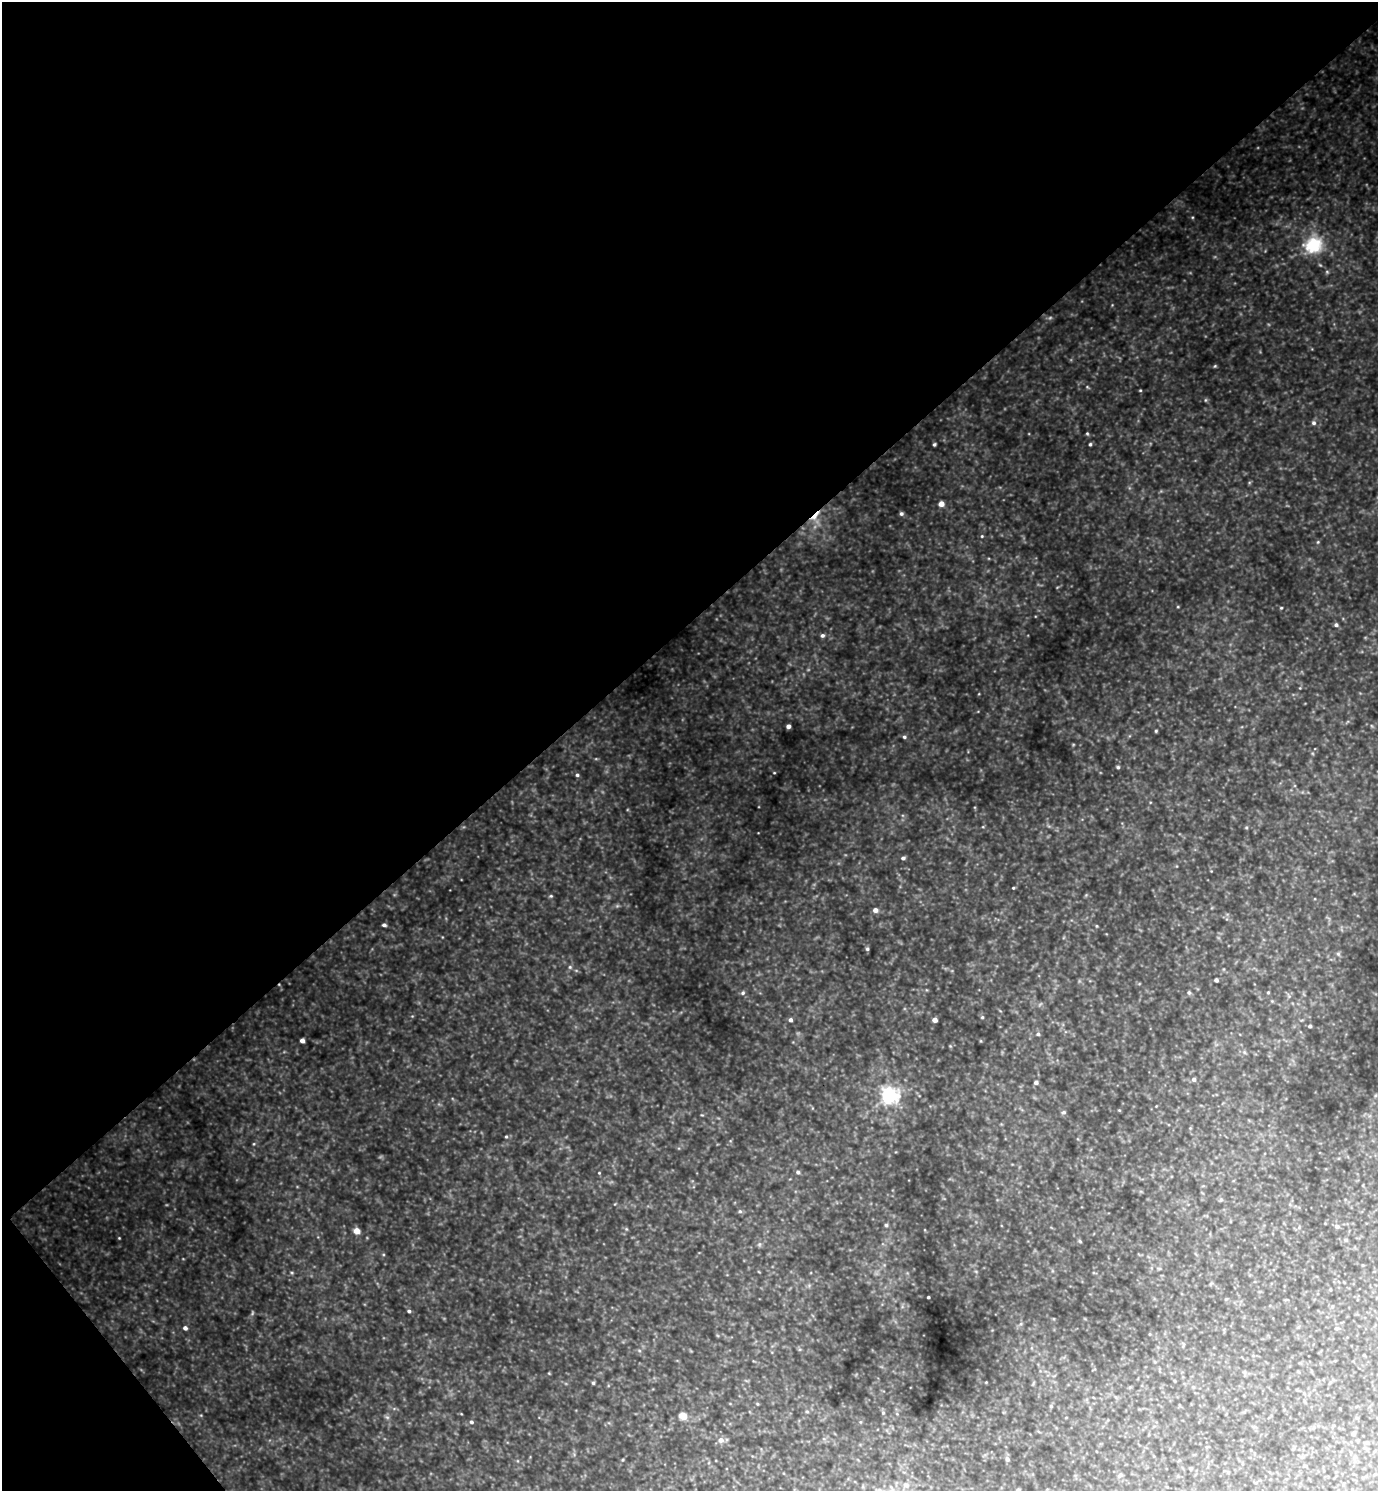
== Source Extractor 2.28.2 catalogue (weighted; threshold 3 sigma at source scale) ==
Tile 5 of 4 x 4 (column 1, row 2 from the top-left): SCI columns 160-1535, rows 2984-4472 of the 5961 x 5964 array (HDU 1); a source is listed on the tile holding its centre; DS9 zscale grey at full resolution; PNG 1380 x 1493 px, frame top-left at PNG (2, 2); no overlay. Shown black and unused: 43% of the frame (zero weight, under 3 of 4 exposures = <1% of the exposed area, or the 3 px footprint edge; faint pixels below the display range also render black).
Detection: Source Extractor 2.28.2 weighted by HDU 2 'WHT'; one run over the whole footprint, this tile lists its part. Background 0.966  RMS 0.096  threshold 0.433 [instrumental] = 3 sigma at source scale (4.5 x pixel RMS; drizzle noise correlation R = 1.50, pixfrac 1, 0.05/0.05 arcsec/px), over >= 5 px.
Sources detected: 87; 3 too faint to see at this stretch — not listed; the other 84 listed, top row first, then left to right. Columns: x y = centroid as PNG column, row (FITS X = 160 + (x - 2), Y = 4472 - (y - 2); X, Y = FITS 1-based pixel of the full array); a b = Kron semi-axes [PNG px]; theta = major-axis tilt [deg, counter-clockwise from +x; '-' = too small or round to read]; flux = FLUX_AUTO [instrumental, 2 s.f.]
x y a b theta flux
1313 245 23 20 34 480
1327 272 5 5 - 15
1215 366 5 4 - 11
1087 387 5 4 - 12
1140 390 4 3 - 9.6
1205 400 6 4 90 11
1314 423 6 6 - 27
1087 434 5 4 - 13
934 444 3 3 - 16
1090 444 4 4 - 17
941 504 5 4 - 86
901 514 5 5 - 23
815 516 21 6 47 98
982 536 4 4 - 11
1318 542 5 4 - 12
1178 607 5 3 - 8.6
1281 608 3 3 - 10
1336 625 5 4 - 24
822 635 5 5 - 26
788 726 4 4 - 42
1156 731 4 3 - 11
904 737 5 5 - 20
1118 767 4 4 - 16
774 773 4 3 - 7.7
577 775 4 4 - 19
1246 827 4 4 - 11
903 858 4 4 - 27
1013 888 3 3 - 9.6
551 896 5 4 - 13
875 910 5 5 - 51
384 925 4 4 - 24
1096 926 5 3 - 9.2
867 949 5 4 - 18
1338 954 6 5 - 19
570 967 6 6 - 19
1216 980 4 4 - 28
1268 992 4 4 - 9.6
743 993 6 5 - 21
1189 993 6 5 - 18
1289 996 7 4 -71 16
982 1017 5 4 - 12
790 1020 5 4 - 27
935 1020 4 4 - 60
1310 1026 4 3 - 21
1038 1034 5 5 - 18
302 1041 4 4 - 51
1244 1052 6 4 -46 18
1194 1079 6 5 - 29
1036 1082 4 4 - 31
889 1095 8 7 - 3500
1119 1110 4 3 - 8.3
1064 1112 5 5 - 22
506 1137 4 4 - 12
254 1144 5 3 - 9.7
798 1172 4 4 - 20
599 1173 4 4 - 8.6
1221 1199 6 5 - 17
740 1211 5 5 - 16
886 1225 5 5 - 15
1337 1226 5 5 - 32
626 1229 5 5 - 13
357 1231 5 5 - 110
119 1238 3 3 - 7.8
1345 1240 6 4 -21 14
1080 1241 5 4 - 12
292 1273 5 3 - 10
928 1297 3 3 - 14
409 1311 4 4 - 19
185 1328 4 4 - 37
1336 1328 6 3 -18 10
639 1350 6 4 -20 13
549 1373 4 4 - 8.1
593 1383 4 3 - 16
1051 1406 5 4 - 13
807 1411 5 5 - 14
883 1413 6 5 - 15
682 1416 5 5 - 200
387 1417 7 4 -44 20
471 1422 5 5 - 22
1314 1427 6 4 71 13
721 1440 7 7 - 47
1007 1459 6 5 - 26
1120 1475 6 5 - 18
1018 1490 4 3 - 27
Overlapping masked pixels (flux is a lower limit): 1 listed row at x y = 815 516
Isophote crosses this tile's border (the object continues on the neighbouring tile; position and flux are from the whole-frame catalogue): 1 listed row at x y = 1018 1490